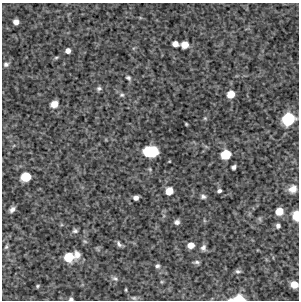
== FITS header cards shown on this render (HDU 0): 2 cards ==
NAXIS1  =                  297 /Length X axis
NAXIS2  =                  298 /Length Y axis

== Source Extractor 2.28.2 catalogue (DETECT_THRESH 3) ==
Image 297 x 298 px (HDU 0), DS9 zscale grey, 1 PNG px = 1 image px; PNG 301 x 302 px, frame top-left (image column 1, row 298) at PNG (2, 3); no overlay
Background 4770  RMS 170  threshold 508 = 3 sigma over >= 5 px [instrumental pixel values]
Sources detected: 47; all 47 listed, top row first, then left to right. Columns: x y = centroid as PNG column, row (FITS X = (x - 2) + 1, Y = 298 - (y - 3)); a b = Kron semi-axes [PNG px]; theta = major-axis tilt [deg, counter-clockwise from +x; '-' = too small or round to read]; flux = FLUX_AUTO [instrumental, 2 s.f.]
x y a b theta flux
16 22 5 5 - 64000
175 44 6 5 - 71000
185 45 6 6 - 140000
68 51 5 4 - 54000
56 57 6 4 2 14000
6 64 6 6 - 29000
128 78 6 5 - 21000
99 88 7 5 11 26000
231 94 6 6 - 150000
122 95 7 5 -12 24000
54 104 6 5 - 120000
205 118 5 5 - 14000
288 119 9 8 - 670000
186 124 3 2 - 11000
150 151 12 9 0 380000
225 154 7 7 - 310000
234 167 4 4 - 32000
26 177 7 7 - 300000
293 189 10 9 - 89000
169 191 6 6 - 140000
219 191 5 4 - 27000
203 197 7 6 - 30000
136 198 5 5 - 46000
12 209 6 4 51 42000
279 211 6 6 - 160000
296 216 9 6 -81 190000
260 219 7 4 -71 17000
177 222 5 5 - 36000
278 226 6 5 - 31000
75 231 7 6 - 26000
85 241 6 4 -30 17000
119 244 7 4 -58 28000
191 245 5 5 - 95000
6 247 6 4 73 17000
203 248 7 6 - 37000
77 254 9 7 -75 66000
68 257 8 7 - 280000
196 262 8 4 0 22000
157 266 5 4 - 23000
238 271 7 5 -11 23000
115 278 8 5 -20 26000
294 284 6 6 - 130000
38 286 4 3 - 14000
126 290 5 2 - 10000
134 298 7 5 -14 20000
71 299 4 3 - 21000
238 299 12 5 3 230000
At the frame edge (FLAGS 8, measured only in part): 4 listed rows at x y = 296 216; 294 284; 71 299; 238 299